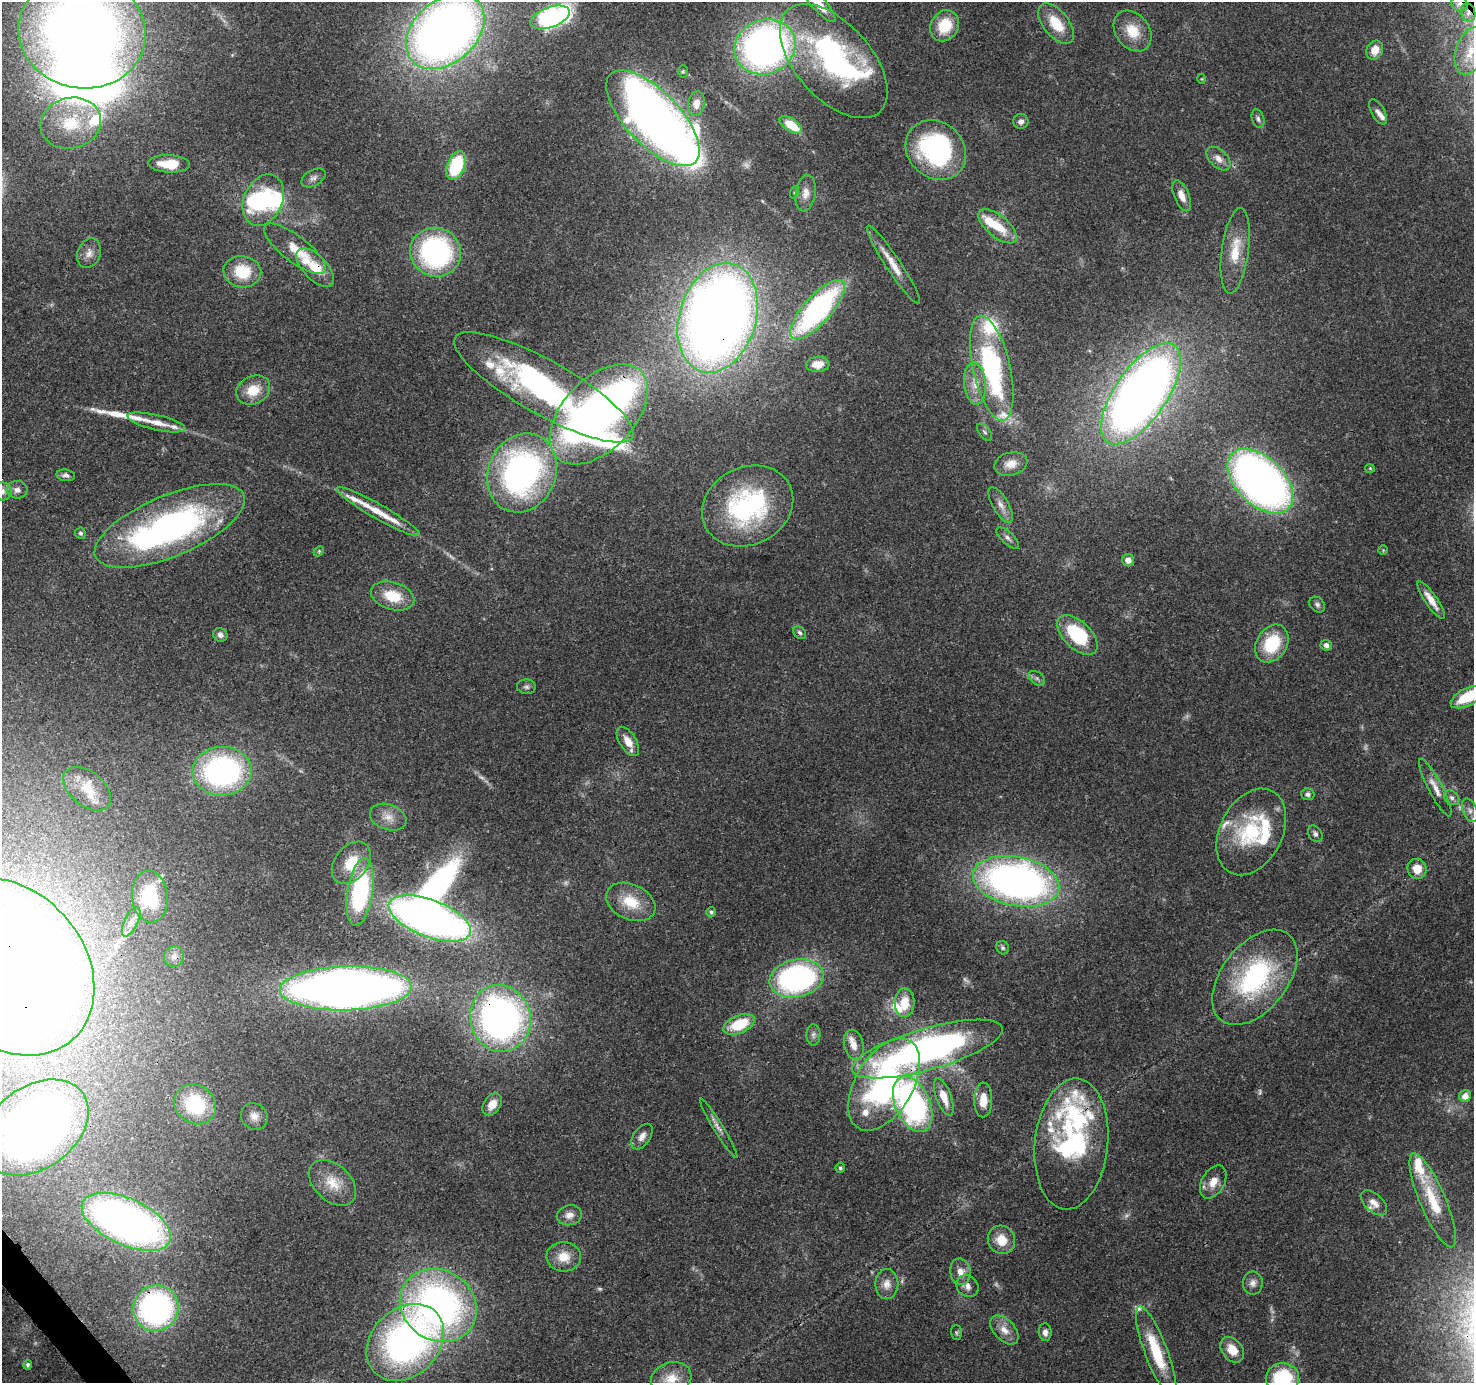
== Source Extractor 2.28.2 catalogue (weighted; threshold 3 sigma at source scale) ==
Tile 7 of 4 x 4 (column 3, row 2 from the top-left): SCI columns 3040-4511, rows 2976-4356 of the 6086 x 6012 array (HDU 1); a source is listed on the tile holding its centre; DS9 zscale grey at full resolution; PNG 1476 x 1385 px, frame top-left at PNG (2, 2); each listed source drawn as its Kron ellipse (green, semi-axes under 4 px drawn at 4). Shown black and unused: <1% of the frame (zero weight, under 3 of 4 exposures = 7% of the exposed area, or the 3 px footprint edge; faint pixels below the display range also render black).
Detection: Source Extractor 2.28.2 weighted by HDU 2 'WHT'; one run over the whole footprint, this tile lists its part. Background 0.0909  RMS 0.0035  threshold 0.0157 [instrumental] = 3 sigma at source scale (4.5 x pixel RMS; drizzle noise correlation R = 1.50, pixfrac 1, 0.0396/0.0396 arcsec/px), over >= 5 px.
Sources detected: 191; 10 too faint to see at this stretch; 10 inside a brighter object's white glare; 1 long thin detection or spike segment (spike, bleed or trail) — neither listed nor drawn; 26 inside a brighter listed object's ellipse — not listed separately; the other 144 listed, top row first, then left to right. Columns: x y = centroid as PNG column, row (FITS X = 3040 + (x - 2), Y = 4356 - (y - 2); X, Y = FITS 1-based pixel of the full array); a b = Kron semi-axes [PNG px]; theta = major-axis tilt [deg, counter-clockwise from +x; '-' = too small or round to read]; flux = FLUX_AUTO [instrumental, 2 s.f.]
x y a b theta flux
819 3 23 7 -48 6.1
1459 4 8 7 - 1.8
1468 13 9 7 -74 1.8
550 17 20 10 19 87
1056 24 24 12 -51 10
945 26 16 13 57 11
445 31 44 31 42 340
1133 31 22 16 -52 8.8
82 32 64 56 -10 430
765 47 31 27 24 170
1375 50 10 8 65 4.4
1470 51 24 14 71 8.8
834 61 69 38 -48 84
683 71 6 5 - 0.55
1202 79 5 3 - 0.32
696 103 12 8 81 3.6
1378 112 14 6 -61 1.8
653 118 61 27 -46 320
1258 119 10 6 -73 1.2
1021 121 7 7 - 1.5
71 123 30 25 14 19
791 125 13 6 -35 8.4
936 150 32 27 -42 62
1218 159 14 8 -44 2.8
169 164 21 8 -2 11
456 166 15 9 68 24
313 178 13 8 29 1.6
795 192 6 4 71 0.48
806 193 18 10 82 3.4
1182 196 16 7 -68 3.8
263 200 27 19 67 29
998 226 23 10 -40 9.7
295 249 38 13 -38 8.1
1235 251 43 13 82 11
436 252 26 24 -20 68
89 253 15 11 70 3.1
893 265 47 7 -56 6.5
315 268 24 12 -46 8.7
242 272 19 15 -9 13
817 310 37 14 48 77
718 318 56 38 73 530
818 364 11 7 4 4.3
992 368 54 18 -77 65
975 383 21 11 -85 5.7
544 387 102 27 -29 99
253 390 18 14 26 7.7
1141 394 59 26 55 390
599 414 60 36 46 300
156 422 29 7 -13 5.1
985 432 10 5 -51 0.9
1011 464 17 11 15 3.8
1370 468 5 4 - 0.39
522 473 40 34 67 120
66 475 9 6 -8 1.2
1260 481 39 23 -44 220
17 490 10 9 - 2.1
2 491 9 9 - 2.1
1001 505 20 8 -60 2.9
748 506 47 38 27 57
378 512 47 7 -30 9.8
170 526 80 30 23 120
80 533 5 5 - 0.72
1008 538 14 6 -43 1.6
1383 550 4 4 - 0.35
319 551 6 4 47 0.49
1128 560 6 6 - 2.1
393 596 22 13 -16 11
1431 600 22 6 -56 4.4
1317 605 9 6 -49 1.1
800 633 7 5 -45 0.86
220 635 7 6 - 1.5
1077 635 25 13 -45 26
1272 644 20 15 58 18
1326 645 5 5 - 1.4
1037 678 9 6 -39 1.1
526 687 9 7 -6 1.1
1467 697 18 8 27 14
628 741 16 8 -58 4.6
222 771 29 24 3 82
1435 788 32 7 -62 4
87 789 28 17 -39 9.8
1308 794 6 6 - 1.2
1452 798 8 6 -44 1.3
1470 810 12 7 -68 1.9
388 817 19 12 -19 4.5
1251 832 46 31 63 32
1315 834 9 6 -59 1.2
351 863 23 16 52 9.9
1417 869 10 9 - 5.1
1016 881 44 24 -11 200
360 892 34 12 81 47
150 897 26 18 -84 21
631 902 26 17 -24 11
711 912 5 5 - 0.72
430 918 43 18 -21 240
131 922 16 6 64 2.5
1003 948 7 6 - 0.82
174 956 10 10 - 2
8 967 98 76 -48 1000
1255 977 55 33 52 53
797 978 27 18 12 88
346 988 66 22 1 390
905 1003 14 10 88 7.6
500 1018 34 30 -76 160
739 1024 16 9 23 15
813 1035 10 7 88 1.3
854 1045 15 9 -77 3.2
927 1049 78 21 16 150
884 1084 51 28 59 82
1465 1096 6 5 - 3.2
944 1097 19 7 -69 6.4
983 1100 17 9 88 6.1
195 1104 22 19 -36 22
492 1104 12 8 57 4.4
913 1104 29 17 -66 93
254 1116 14 12 -45 3.1
35 1127 59 41 36 320
719 1128 35 5 -58 2.2
642 1137 14 8 56 2.5
1071 1144 66 36 84 66
840 1168 5 4 - 0.64
1213 1182 18 11 60 4.4
333 1183 27 18 -43 8.6
1433 1200 51 13 -67 13
1374 1203 16 9 -42 2.7
569 1215 12 10 13 2.7
126 1222 48 23 -25 220
1001 1240 15 13 -56 6.1
564 1257 17 14 -5 6.4
960 1272 13 10 -80 3.4
1253 1283 11 10 - 2.1
887 1284 15 11 90 3.3
967 1286 12 10 -39 2.4
438 1305 40 35 -34 150
156 1308 23 22 - 100
1004 1330 17 10 -46 4.1
1045 1332 9 6 -85 1.9
956 1333 7 5 -88 0.62
405 1342 43 33 44 140
1232 1350 14 10 -52 5.7
1156 1352 48 11 -69 18
28 1365 5 4 - 0.77
1283 1378 16 15 - 26
671 1379 20 16 18 7
Overlapping masked pixels (flux is a lower limit): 17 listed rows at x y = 1459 4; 1468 13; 445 31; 653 118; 315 268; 718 318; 544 387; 599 414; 170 526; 8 967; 346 988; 500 1018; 927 1049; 35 1127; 1071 1144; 156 1308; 405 1342
Isophote crosses this tile's border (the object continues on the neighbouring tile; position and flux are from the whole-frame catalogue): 11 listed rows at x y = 819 3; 550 17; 445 31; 82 32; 1470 51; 2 491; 1467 697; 8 967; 35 1127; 1283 1378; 671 1379